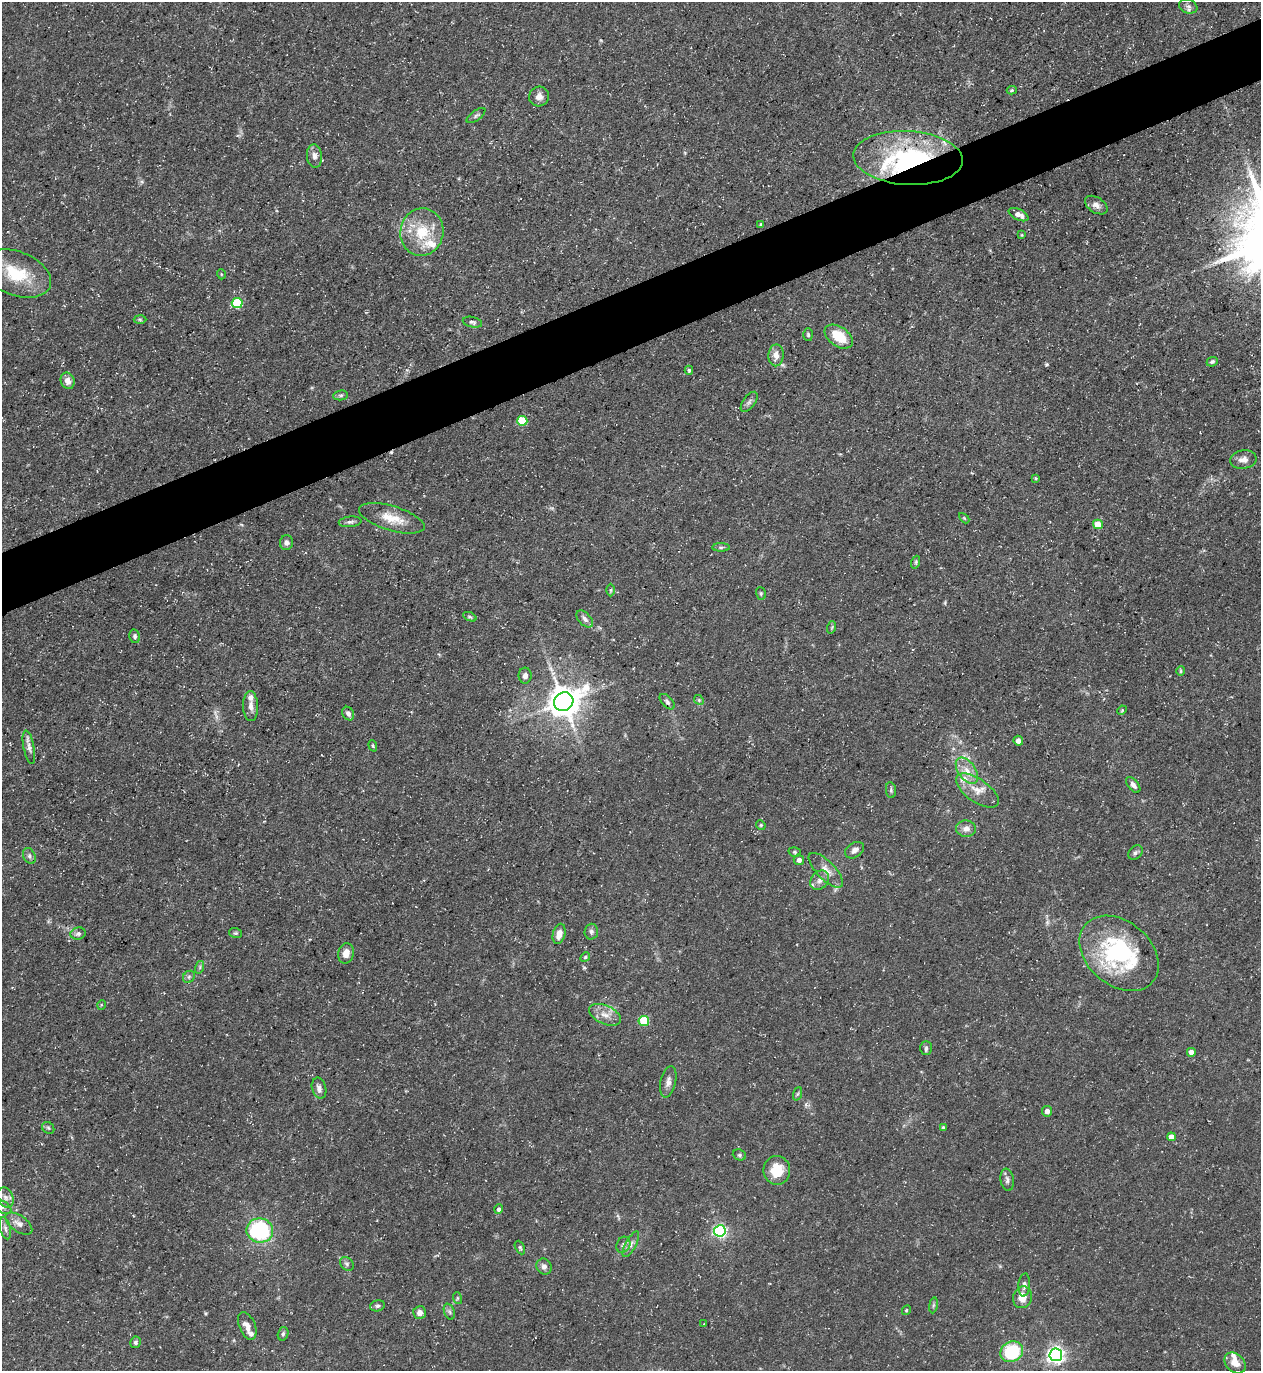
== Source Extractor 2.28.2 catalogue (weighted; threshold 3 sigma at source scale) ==
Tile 10 of 4 x 4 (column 2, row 3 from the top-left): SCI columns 1408-2666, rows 1371-2739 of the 5462 x 5478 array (HDU 1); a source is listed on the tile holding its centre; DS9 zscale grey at full resolution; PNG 1263 x 1373 px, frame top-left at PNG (2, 2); each listed source drawn as its Kron ellipse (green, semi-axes under 4 px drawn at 4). Shown black and unused: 4% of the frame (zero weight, under 3 of 5 exposures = <1% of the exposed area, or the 3 px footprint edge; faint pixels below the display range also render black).
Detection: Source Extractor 2.28.2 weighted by HDU 2 'WHT'; one run over the whole footprint, this tile lists its part. Background 0.0725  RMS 0.0047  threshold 0.0211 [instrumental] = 3 sigma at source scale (4.5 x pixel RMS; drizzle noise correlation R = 1.50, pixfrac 1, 0.05/0.05 arcsec/px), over >= 5 px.
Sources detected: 123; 1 inside a brighter object's white glare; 1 cosmic-ray / hot-pixel residue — neither listed nor drawn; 6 inside a brighter listed object's ellipse — not listed separately; the other 115 listed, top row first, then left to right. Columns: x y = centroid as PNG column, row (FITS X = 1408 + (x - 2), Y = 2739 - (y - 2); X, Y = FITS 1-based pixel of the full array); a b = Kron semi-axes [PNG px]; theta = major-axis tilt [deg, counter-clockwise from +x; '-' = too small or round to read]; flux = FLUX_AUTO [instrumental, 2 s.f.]
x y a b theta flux
1188 6 9 7 -19 1.7
1012 90 5 4 - 0.71
539 97 10 10 - 3.1
476 116 11 5 36 1.1
314 156 12 7 -84 2.6
908 158 55 27 -3 59
1096 205 12 7 -33 2.7
1018 215 10 5 -26 3.4
761 225 4 4 - 0.88
422 232 24 21 78 18
1022 235 3 3 - 0.38
16 273 36 22 -21 21
221 274 5 3 - 0.45
237 303 5 5 - 29
140 319 6 4 -2 0.69
472 322 10 5 -12 1.2
808 335 6 4 -86 0.83
839 337 16 9 -35 12
776 355 11 7 89 4.2
1212 362 6 4 24 0.92
689 370 4 4 - 0.76
68 381 8 6 -70 3.4
341 395 7 5 6 0.95
749 402 12 6 54 1.6
522 421 5 5 - 21
1243 460 13 9 9 3.2
1036 478 4 4 - 0.48
392 518 34 12 -16 10
964 518 6 3 -45 0.5
350 522 11 5 5 1.4
1098 524 5 4 - 9.7
287 543 7 6 - 1.6
721 547 9 4 0 0.93
916 562 6 4 72 0.74
611 590 6 4 89 0.72
761 593 6 5 - 0.77
470 617 7 4 -23 0.75
585 619 10 6 -47 1.8
832 627 6 4 72 0.6
135 636 7 5 -77 1
1181 671 5 4 - 0.65
525 676 8 6 87 1.8
699 700 5 4 - 0.69
564 702 10 9 - 900
667 702 9 5 -47 1.3
251 706 15 7 -87 2.8
1122 710 5 4 - 0.49
348 714 7 5 -57 1.7
1018 741 5 5 - 2.2
373 746 6 4 -71 0.58
29 747 17 5 -78 2.5
967 771 15 8 -54 5
1133 785 9 5 -51 1.9
891 790 8 5 -84 0.88
977 791 25 11 -35 7.4
761 825 5 4 - 0.57
966 829 10 8 -1 2.8
855 850 10 7 33 2.3
795 852 6 4 -16 0.78
1135 853 8 6 45 1.2
29 856 8 6 -63 1.3
799 860 5 5 - 2.1
826 870 23 9 -46 4.8
820 880 11 8 47 2.8
591 932 8 6 87 1.4
236 933 6 5 - 0.74
78 934 7 6 - 1.3
559 934 10 6 75 4.4
346 953 10 8 76 4.1
1119 953 44 32 -40 61
585 957 5 4 - 0.63
200 967 6 4 73 0.79
189 977 6 5 - 0.87
101 1005 5 3 - 0.38
605 1015 17 9 -24 4.9
644 1021 5 5 - 25
926 1048 7 5 -89 1.1
1191 1052 4 4 - 3.8
668 1082 16 7 77 2.7
319 1088 10 7 -75 2.4
797 1094 7 4 70 0.83
1047 1111 5 5 - 1.9
943 1127 3 3 - 0.59
48 1128 7 5 -43 0.92
1171 1137 4 4 - 4.3
739 1155 7 5 -21 0.85
777 1170 14 13 - 11
1007 1180 11 6 -80 1.6
6 1198 10 7 -67 2.7
2 1206 11 5 -33 2.3
499 1209 5 4 - 1.2
19 1224 15 8 -35 3.1
5 1228 11 5 -76 1.9
260 1230 13 12 - 55
720 1231 6 5 - 100
631 1244 14 5 62 2.2
623 1245 8 6 65 1.7
520 1247 7 4 -63 0.78
347 1264 8 6 -45 1.2
544 1267 8 7 - 2.2
1024 1285 11 6 85 2
1022 1297 11 9 74 5.8
457 1298 6 3 -73 0.6
933 1305 8 4 81 0.75
377 1306 7 5 14 1.1
906 1310 5 3 - 0.51
420 1312 6 6 - 2.5
449 1312 8 5 -69 1.1
704 1324 2 2 - 0.48
247 1326 14 8 -67 3.4
283 1334 7 5 72 1
135 1342 6 5 - 1
1012 1352 12 10 29 33
1056 1355 6 6 - 180
1235 1363 12 9 -43 5.2
Overlapping masked pixels (flux is a lower limit): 1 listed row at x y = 908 158
Isophote crosses this tile's border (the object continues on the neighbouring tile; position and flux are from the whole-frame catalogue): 1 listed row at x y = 2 1206